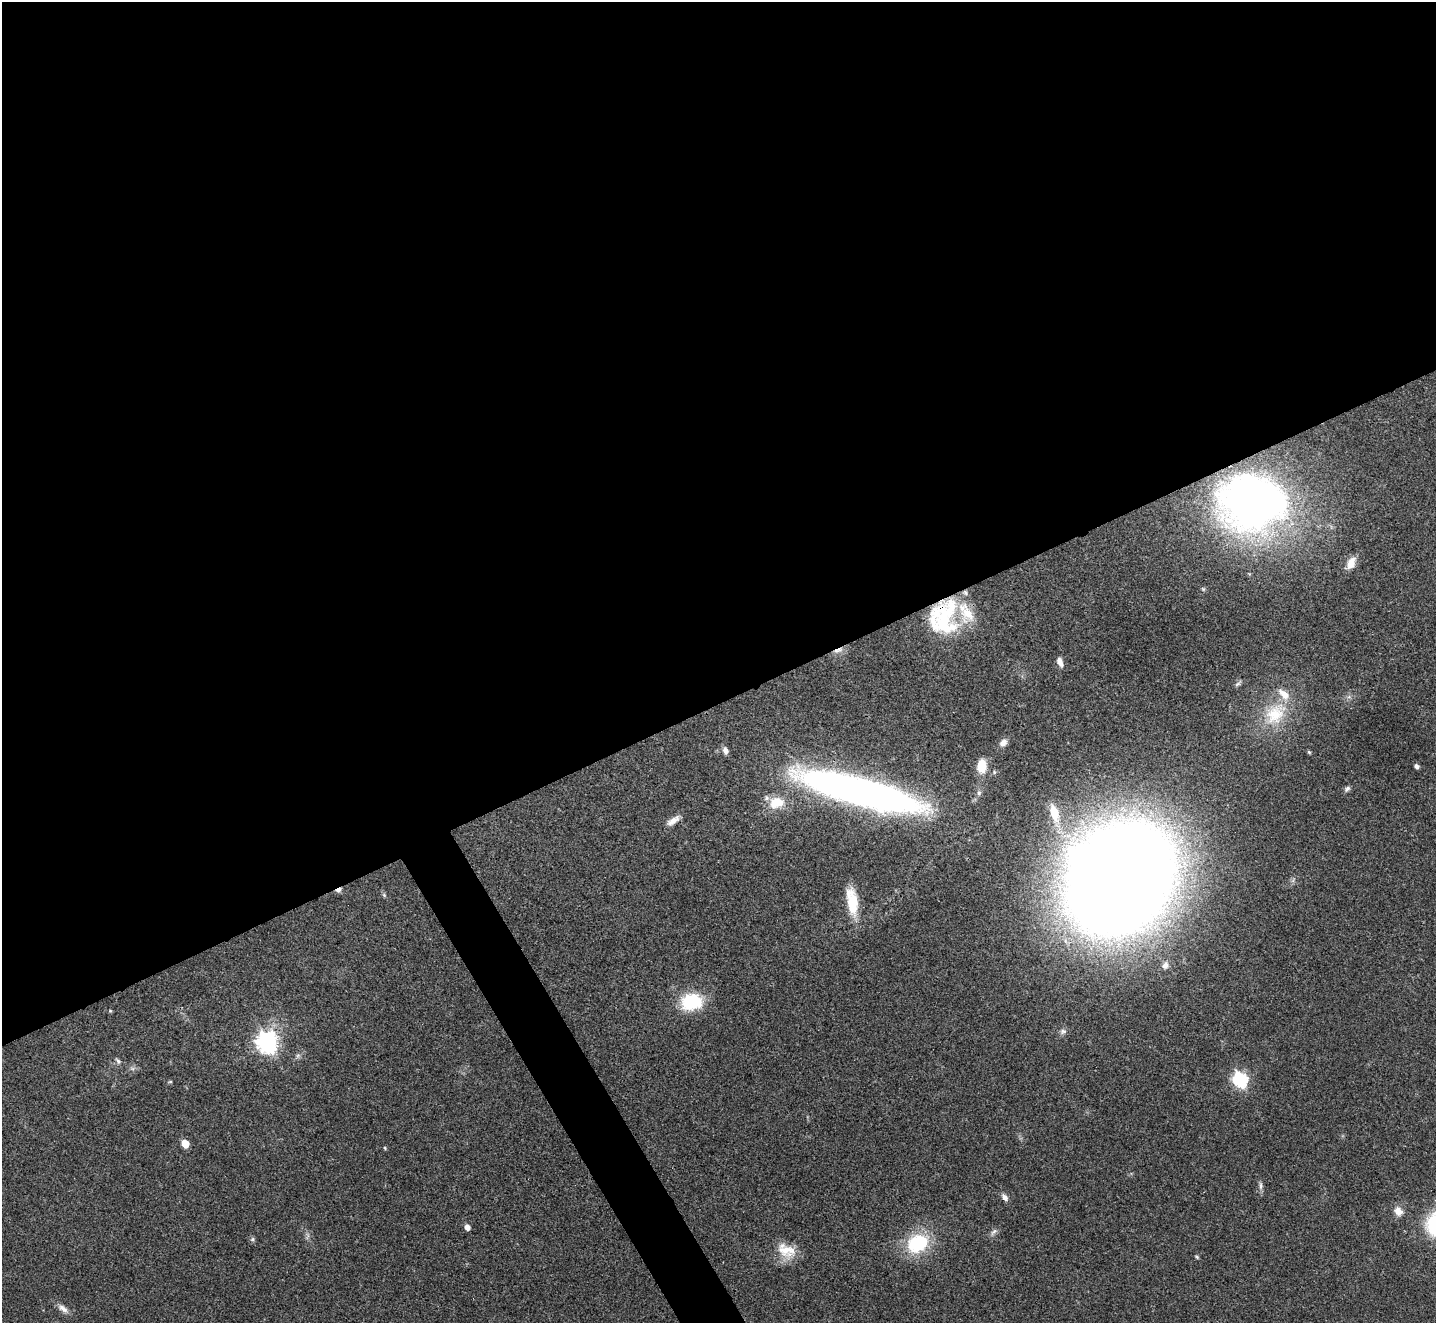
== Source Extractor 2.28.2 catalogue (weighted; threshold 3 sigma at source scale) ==
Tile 2 of 4 x 4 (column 2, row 1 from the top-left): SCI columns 1437-2870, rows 4119-5439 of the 5739 x 5730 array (HDU 1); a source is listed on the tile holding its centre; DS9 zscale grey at full resolution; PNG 1438 x 1325 px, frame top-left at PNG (2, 2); no overlay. Shown black and unused: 55% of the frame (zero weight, under 3 of 4 exposures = <1% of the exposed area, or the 3 px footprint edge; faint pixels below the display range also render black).
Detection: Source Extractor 2.28.2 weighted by HDU 2 'WHT'; one run over the whole footprint, this tile lists its part. Background 0.0993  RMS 0.0063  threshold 0.0284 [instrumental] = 3 sigma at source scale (4.5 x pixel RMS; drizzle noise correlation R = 1.50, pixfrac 1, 0.05/0.05 arcsec/px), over >= 5 px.
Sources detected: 50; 1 inside a brighter object's white glare — not listed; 4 inside a brighter listed object's ellipse — not listed separately; the other 45 listed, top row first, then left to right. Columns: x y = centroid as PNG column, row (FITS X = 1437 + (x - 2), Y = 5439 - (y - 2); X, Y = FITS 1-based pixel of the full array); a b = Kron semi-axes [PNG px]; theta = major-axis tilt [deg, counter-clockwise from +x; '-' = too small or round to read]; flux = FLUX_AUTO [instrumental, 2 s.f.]
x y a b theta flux
1253 503 74 59 0 370
1351 563 15 9 64 6.6
943 619 49 32 64 58
838 650 14 5 18 3.7
1060 662 12 5 -67 3.4
1238 684 11 5 42 1.5
1275 714 37 26 51 33
1003 742 11 8 45 3.3
725 750 8 6 -68 3.2
1309 752 5 4 - 0.84
981 766 14 9 85 12
1416 766 4 4 - 2.3
1347 789 8 6 41 1.9
860 791 99 20 -15 500
979 793 7 6 - 1.7
776 803 20 14 12 14
1054 812 21 10 -73 14
673 821 19 8 36 5
1121 878 78 59 53 2400
338 890 8 5 30 2.4
384 895 7 4 -46 0.99
852 901 34 12 -82 19
1165 965 9 8 - 3
692 1002 27 20 6 29
110 1011 5 4 - 0.67
1063 1031 10 7 31 2.1
267 1042 8 7 - 390
298 1056 7 6 - 1.5
118 1061 9 6 -50 1.6
132 1068 7 4 -19 1.3
1240 1079 7 6 - 140
170 1082 5 3 - 0.67
185 1144 6 5 - 15
385 1148 5 4 - 0.7
1261 1186 12 5 -89 2.1
1005 1197 9 6 -55 3.2
1398 1211 11 9 -64 5.6
467 1227 5 4 - 4.3
994 1232 12 6 42 2.2
307 1236 12 4 83 1.7
252 1239 7 5 22 1.2
917 1243 20 16 30 46
786 1251 27 17 -29 14
1197 1257 6 4 -37 0.79
63 1308 17 7 -40 4
Overlapping masked pixels (flux is a lower limit): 4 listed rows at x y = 1253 503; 943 619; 838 650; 338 890